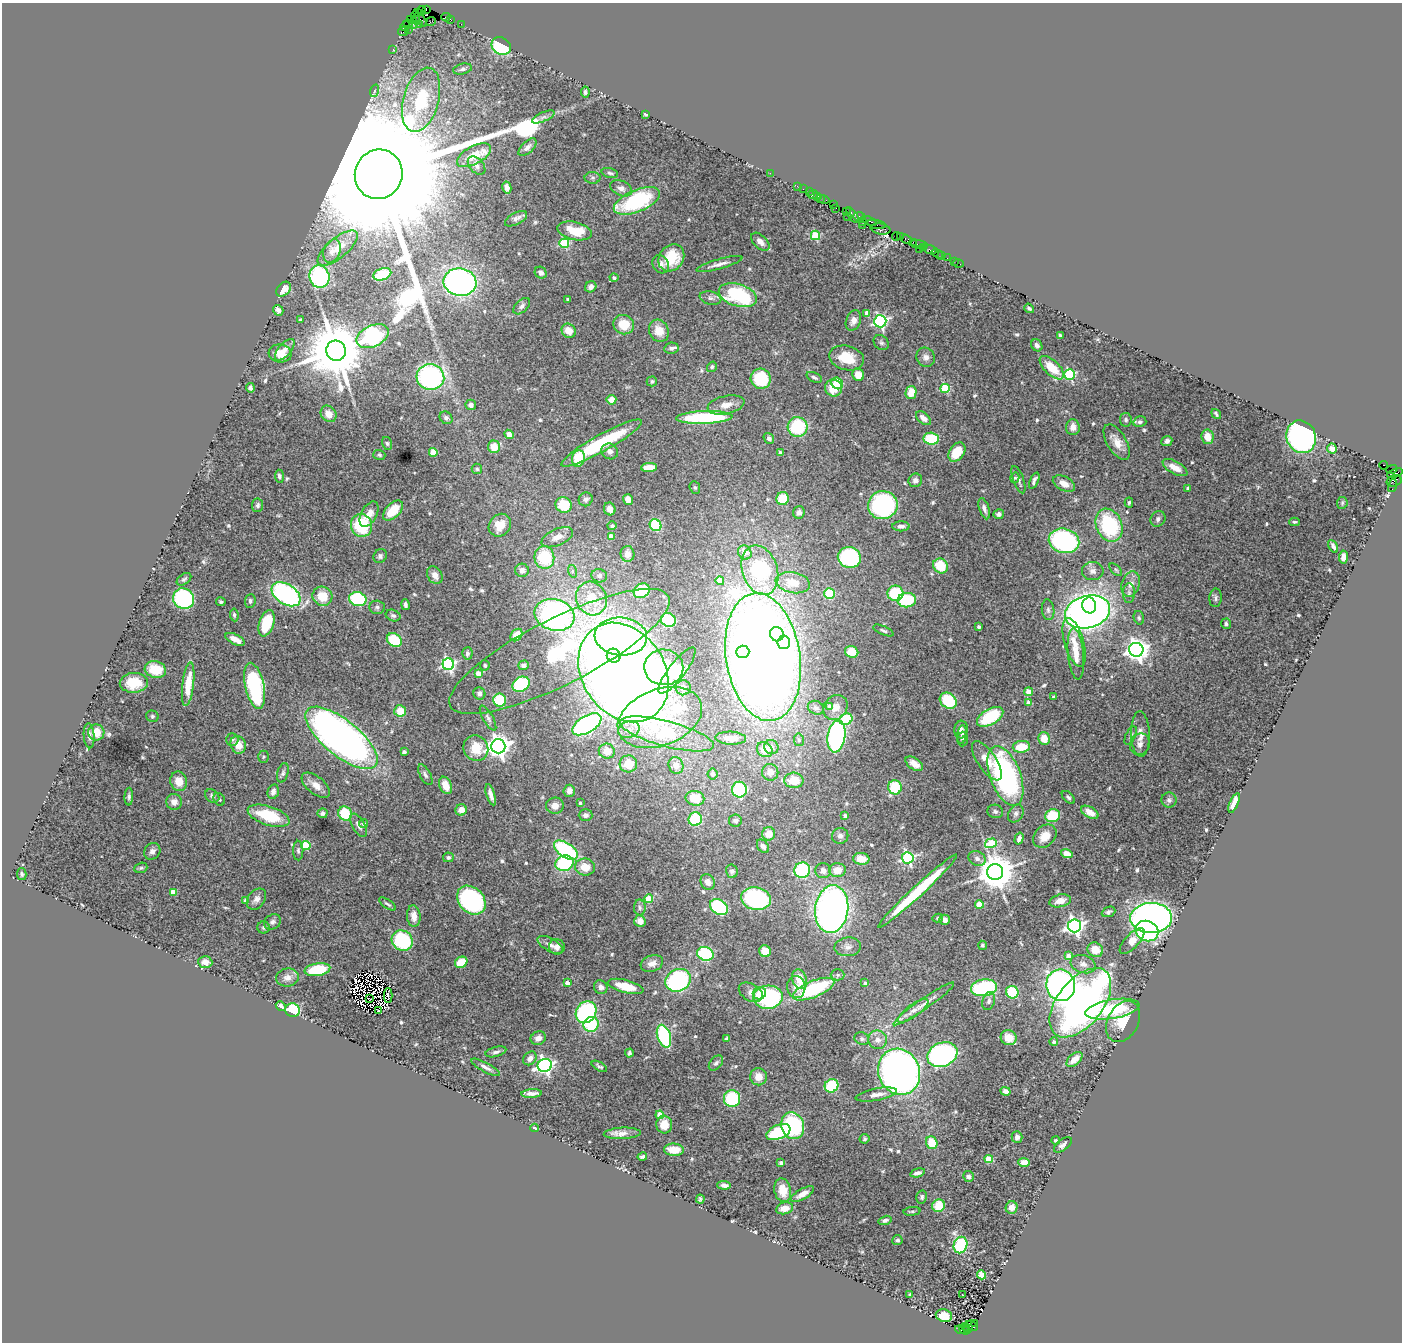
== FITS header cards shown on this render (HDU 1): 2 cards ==
NAXIS1  =                 1400
NAXIS2  =                 1340

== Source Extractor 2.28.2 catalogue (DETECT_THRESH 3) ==
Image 1400 x 1340 px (HDU 1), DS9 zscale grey, 1 PNG px = 1 image px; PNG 1404 x 1344 px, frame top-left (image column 1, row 1340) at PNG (2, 3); each listed source drawn as its Kron ellipse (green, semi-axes under 4 px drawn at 4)
Background 1.44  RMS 0.048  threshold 0.143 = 3 sigma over >= 5 px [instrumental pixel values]
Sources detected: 598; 9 with non-positive FLUX_AUTO (blend fragments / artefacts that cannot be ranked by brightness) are neither listed nor drawn; of the other 589, the 500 brightest by FLUX_AUTO listed and drawn (89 fainter detections omitted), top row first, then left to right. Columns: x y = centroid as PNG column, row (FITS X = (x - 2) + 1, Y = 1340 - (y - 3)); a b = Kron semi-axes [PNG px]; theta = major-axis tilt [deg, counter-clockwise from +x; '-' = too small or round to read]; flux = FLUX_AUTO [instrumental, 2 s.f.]
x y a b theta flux
426 9 4 2 - 86
422 10 4 3 - 24
417 12 4 3 - 110
446 17 4 3 - 270
416 18 6 2 -74 93
421 19 8 3 -53 150
450 19 3 3 - 93
410 20 3 2 - 58
431 22 5 2 - 110
408 24 5 2 - 130
413 24 3 2 - 65
419 24 3 2 - 44
461 24 2 2 - 51
405 26 5 3 - 160
408 29 2 2 - 23
403 31 5 3 - 230
501 46 10 8 -31 220
393 50 3 2 - 74
462 69 9 5 13 11
374 91 6 4 71 5.2
585 92 5 4 - 7.7
421 100 33 17 74 190
645 114 4 3 - 5
543 117 12 4 23 13
527 147 11 5 44 15
474 155 19 9 28 68
477 166 11 6 -48 15
610 173 8 4 -16 7.3
770 173 2 2 - 58
379 174 25 23 65 340000
593 178 8 6 0 8
797 186 2 2 - 44
507 188 6 4 -78 14
621 188 11 7 -25 19
803 189 2 2 - 56
809 192 3 2 - 100
813 194 5 3 - 260
817 196 3 3 - 150
820 198 4 2 - 170
824 200 5 3 - 240
637 201 24 11 23 330
834 204 3 2 - 91
836 208 2 2 - 55
847 212 3 3 - 120
852 215 9 4 -54 540
847 216 2 2 - 72
859 217 6 3 -3 160
516 219 12 6 28 16
862 221 3 2 - 130
869 221 8 3 -23 690
876 224 9 4 -12 130
862 225 2 2 - 57
880 229 10 5 -10 940
575 231 17 9 -13 98
815 235 5 4 - 160
896 236 4 3 - 120
900 236 3 2 - 120
907 239 6 4 -36 270
760 242 11 6 -44 21
913 242 3 2 - 170
564 243 5 5 - 210
919 245 9 4 -8 370
924 247 4 3 - 330
338 248 25 10 39 49
919 249 2 2 - 77
930 250 7 3 -24 150
332 251 12 8 68 20
937 253 6 2 -34 91
942 256 2 2 - 28
671 258 14 12 52 79
947 258 2 2 - 68
954 261 2 2 - 16
958 263 5 3 - 73
661 264 9 8 - 16
719 264 24 5 16 21
541 273 6 5 - 12
382 274 9 6 19 150
319 276 11 10 - 380
614 278 4 4 - 7.7
460 282 16 13 -9 910
591 287 6 5 - 15
283 289 8 6 46 42
738 295 20 11 -17 290
710 298 11 6 -12 11
568 299 3 3 - 5.1
522 306 10 6 44 10
1029 308 5 3 - 7.6
278 310 6 5 - 13
867 313 4 4 - 20
300 320 3 3 - 5.2
853 320 10 7 68 21
880 321 6 6 - 680
624 325 10 9 - 69
569 331 7 6 - 37
659 331 11 9 -63 48
1060 335 4 3 - 5.6
372 336 17 10 25 510
881 343 8 6 -43 7.7
1037 345 6 5 - 12
672 348 7 5 10 13
285 350 13 6 49 21
336 351 10 9 - 28000
280 353 11 9 -5 39
926 357 10 9 - 17
847 358 18 12 -14 81
712 367 5 4 - 5.6
1052 368 15 7 -43 82
1070 374 5 5 - 360
858 375 6 5 - 43
430 377 14 13 - 570
814 377 8 4 -24 7.7
761 379 10 10 - 160
652 381 5 5 - 6
837 383 6 5 - 100
250 388 5 4 - 7.5
833 388 9 8 - 68
945 388 4 4 - 160
911 392 6 5 - 52
611 400 5 4 - 31
471 405 5 5 - 11
726 405 19 9 12 33
328 414 9 7 -50 31
1216 414 5 3 - 5.5
704 417 28 6 2 310
446 418 7 5 -44 8.7
923 418 8 5 -39 19
1126 420 7 5 -82 7.4
1140 422 6 5 - 7.6
798 427 10 10 - 190
1073 427 8 7 - 26
509 434 5 4 - 23
1207 437 7 6 - 41
1301 437 16 14 -68 1200
769 438 6 4 -52 10
931 439 8 6 -3 150
1167 441 5 5 - 13
1117 442 20 9 -59 43
387 443 6 5 - 5.8
602 443 46 8 29 250
494 447 6 6 - 52
1332 448 5 5 - 16
610 451 8 7 - 16
433 452 4 4 - 72
957 452 10 7 55 76
780 453 4 4 - 7.8
379 455 6 5 - 5.5
578 458 8 6 78 100
1384 465 4 3 - 970
649 467 8 4 4 57
1175 468 14 6 -29 35
477 469 5 5 - 4.9
1392 469 5 3 - 110
1395 473 8 3 18 360
279 476 6 4 -81 9
1015 478 5 4 - 5.1
915 480 7 6 - 12
1018 480 14 5 -69 13
1034 481 9 4 66 10
1394 481 7 5 16 800
1064 484 12 7 -28 33
1392 485 6 4 73 310
695 487 6 5 - 5.3
1188 488 4 3 - 5.3
586 499 7 6 - 10
628 499 5 5 - 23
783 499 6 6 - 89
1129 502 5 4 - 5.4
1342 503 6 5 - 5
258 505 7 5 85 7.9
564 505 8 7 - 110
883 505 15 14 - 450
610 509 6 5 - 21
984 509 11 5 -72 14
393 511 12 7 45 80
799 512 6 5 - 14
369 514 14 8 61 29
999 514 5 5 - 9.9
1158 519 8 7 - 9.7
1294 522 5 3 - 5.3
361 525 11 10 - 180
500 525 12 10 48 60
656 525 6 5 - 180
1109 525 17 13 -68 290
612 526 4 4 - 7
901 526 8 5 0 13
611 536 4 4 - 30
557 537 17 8 24 32
1064 541 15 12 -14 490
1333 546 7 3 -62 11
745 552 7 6 - 38
628 554 8 7 - 17
380 556 7 6 - 9.5
544 557 11 10 - 160
849 557 11 10 - 370
1343 557 6 4 85 23
941 566 8 7 - 89
522 570 7 6 - 17
760 570 25 17 -72 330
1116 570 8 4 -46 5.5
572 571 6 4 -72 5.3
1093 571 11 9 4 17
435 575 9 7 -57 25
599 576 8 6 -15 11
184 579 8 5 35 6.3
720 581 4 4 - 54
793 583 17 10 -11 66
1131 584 13 9 72 24
642 591 8 6 37 110
895 593 8 7 - 170
1129 593 10 6 88 9.2
286 594 16 10 -34 640
829 594 5 5 - 100
322 596 10 9 - 65
591 598 17 15 -64 97
1215 598 9 6 87 9.5
184 599 11 10 - 420
358 599 9 7 -14 280
907 600 9 7 7 170
250 601 7 5 85 7.7
221 602 5 4 - 6
405 605 5 3 - 8.2
1089 605 8 7 - 1400
377 607 7 6 - 9.1
1048 610 10 6 -83 9.4
1087 612 23 16 14 1900
234 615 6 4 -83 6
393 615 7 5 -21 8
555 615 20 15 -16 880
1139 618 7 5 -75 6
668 620 8 6 -30 210
267 623 14 7 71 140
1226 624 5 5 - 9
979 627 3 3 - 7.8
883 630 11 4 -23 8
777 634 7 6 - 100
516 635 7 5 48 35
621 636 26 19 -5 1000
235 639 10 5 -27 30
394 640 8 6 -33 130
784 642 7 6 - 160
1074 642 25 9 -74 53
1136 650 7 7 - 2400
559 651 122 33 27 610
743 652 7 6 - 190
852 652 7 6 - 40
467 653 6 5 - 11
1076 654 26 8 -84 60
614 656 7 6 - 300
763 657 64 37 -81 6400
448 664 6 5 - 670
485 665 5 5 - 5.8
524 665 5 5 - 9.2
664 667 20 18 -2 280
155 669 11 8 -15 90
677 671 28 8 53 190
623 672 53 41 -57 5500
478 674 4 4 - 55
134 683 14 10 3 76
188 684 22 5 83 80
521 684 9 7 31 250
255 686 23 9 -78 390
683 688 7 7 - 15
1029 692 4 4 - 53
479 693 6 6 - 11
1054 697 3 3 - 7.8
500 700 6 6 - 150
948 701 9 7 -38 150
1029 703 4 4 - 24
830 707 4 4 - 27
835 707 13 11 50 28
816 708 8 6 -24 9.9
400 711 6 6 - 56
152 716 6 5 - 6.2
660 717 44 28 21 510
990 717 14 8 31 200
488 718 14 5 -60 9.8
846 719 7 5 30 160
587 724 16 8 31 680
629 729 11 8 22 22
961 729 9 6 84 12
96 732 8 8 - 47
667 734 48 12 -15 210
962 734 9 4 83 8.3
1140 734 23 9 -88 32
89 736 12 5 -86 13
836 736 16 9 81 560
1131 736 10 5 64 8.6
341 738 44 18 -39 2200
731 738 15 6 -3 29
1044 738 6 6 - 47
232 739 6 6 - 7.6
962 739 7 5 88 6.4
799 740 6 5 - 6.7
1140 744 11 9 69 18
238 745 9 7 -66 46
498 746 7 7 - 2800
771 747 7 7 - 17
1021 747 8 6 4 78
476 748 13 12 - 73
765 750 8 7 - 52
607 751 8 7 - 41
404 752 4 4 - 14
264 757 6 5 - 5.4
987 761 23 9 -56 51
628 764 9 8 - 60
914 764 10 5 -34 23
676 765 9 7 -70 17
770 772 8 8 - 23
283 773 10 5 75 8.5
712 774 5 5 - 7.2
425 775 11 5 -61 11
1005 776 31 15 -69 700
794 780 9 7 -4 66
179 781 10 8 -75 43
316 785 17 8 -39 31
446 785 9 6 -67 46
895 787 7 6 - 120
739 790 8 7 - 230
569 791 6 5 - 15
273 792 7 5 75 14
491 795 11 4 -73 19
212 796 8 6 -40 9.5
129 797 9 4 89 8.6
1068 797 8 5 -45 7.8
695 798 9 7 -12 60
219 799 7 5 -57 5.9
1169 800 8 7 - 11
174 802 8 8 - 24
580 803 3 3 - 6.4
1234 803 10 4 67 37
555 806 9 8 - 25
461 810 6 5 - 27
995 811 8 6 -12 8.2
1090 812 9 5 -30 32
322 813 5 5 - 7.9
1016 813 10 7 56 12
345 814 7 6 - 100
586 815 7 6 - 9.7
845 815 3 3 - 6
269 816 22 9 -17 150
1053 816 7 6 - 110
695 819 7 6 - 130
735 821 6 6 - 9.7
364 824 4 3 - 5.8
359 825 13 6 -60 17
769 834 6 6 - 36
840 836 8 8 - 13
1045 836 13 10 45 42
1019 839 6 4 74 15
991 843 6 4 16 140
306 845 4 4 - 160
763 846 7 5 -54 12
566 850 13 7 -33 310
152 851 9 7 52 14
298 851 10 5 -89 7.7
1067 853 6 4 -19 29
448 857 5 5 - 6.6
908 858 6 5 - 540
977 858 9 7 -27 14
861 859 8 6 -5 42
564 863 9 7 20 230
585 867 10 8 -9 51
141 868 7 5 21 5
802 870 8 7 - 330
837 870 8 7 - 35
732 871 7 6 - 9.2
823 871 8 7 - 19
995 872 8 8 - 9500
22 874 6 4 -78 6.6
708 882 8 6 -58 18
917 891 53 5 43 230
173 892 4 4 - 51
256 899 11 8 53 18
649 899 4 4 - 110
756 899 15 11 -9 390
471 900 16 12 -47 520
246 901 4 4 - 19
1060 901 11 6 13 23
388 904 10 3 -35 6.6
979 904 4 4 - 78
640 907 8 5 -88 7.4
719 907 10 7 -33 300
832 909 24 16 83 1700
1108 912 7 5 24 8.1
414 916 11 6 -85 32
938 918 5 4 - 5
1151 918 21 15 0 1500
945 920 5 5 - 14
640 921 6 5 - 20
272 922 9 7 32 12
1074 926 6 6 - 1300
264 927 6 6 - 6.7
1147 931 12 10 -26 350
402 941 11 9 -35 260
1132 941 16 7 47 42
550 945 14 6 -29 20
982 945 5 4 - 5.4
557 947 8 7 - 18
848 947 13 9 5 19
1095 950 8 7 - 43
765 951 6 5 - 48
705 954 8 6 -17 260
1068 956 4 4 - 28
205 962 7 5 -3 24
461 962 6 5 - 66
652 963 11 8 19 22
1083 964 13 8 -18 20
317 970 13 6 9 140
838 975 7 5 0 8
287 978 11 9 6 18
799 979 10 7 -70 49
678 980 13 11 27 440
567 983 4 4 - 22
865 983 4 3 - 6.4
1061 985 16 14 -81 980
626 986 18 6 -14 88
601 987 7 6 - 15
796 987 11 9 -85 27
984 988 13 8 10 270
813 989 22 8 22 310
751 992 13 8 -31 19
1012 992 6 6 - 150
759 993 7 6 - 32
388 995 7 2 -89 12
768 997 14 11 3 340
369 999 3 2 - 6.4
989 1001 9 6 71 10
1080 1003 40 22 52 1600
924 1004 37 5 35 32
281 1006 5 4 - 12
1112 1009 27 9 9 240
293 1010 7 7 - 130
379 1011 3 2 - 17
913 1011 18 6 35 24
586 1012 12 9 54 420
1123 1021 22 15 62 80
591 1024 8 7 - 150
664 1036 12 6 -73 310
538 1038 8 6 30 20
1009 1038 8 7 - 52
727 1039 4 3 - 5.9
862 1039 7 6 - 7.7
878 1040 9 9 - 22
1054 1042 4 4 - 9
496 1052 11 5 15 10
629 1053 4 3 - 6.3
942 1055 15 12 22 720
530 1058 8 6 47 16
1074 1059 9 5 42 33
716 1063 9 5 49 8.7
545 1065 7 6 - 1100
599 1066 8 3 -30 6.1
485 1067 16 4 -28 15
899 1072 23 20 -66 1600
758 1077 8 8 - 35
832 1086 7 6 - 170
1006 1091 5 4 - 13
532 1093 10 4 4 18
876 1095 21 6 10 27
732 1099 8 8 - 180
660 1115 4 4 - 73
664 1125 9 8 - 41
793 1126 13 11 -71 290
534 1128 4 3 - 6.4
778 1132 13 7 23 220
622 1133 18 5 3 25
1017 1137 5 5 - 9.6
865 1139 5 5 - 5.6
1056 1141 4 4 - 5.1
932 1143 6 5 - 94
1063 1145 10 5 37 13
674 1150 10 6 -3 53
642 1157 5 3 - 7.3
989 1159 4 4 - 110
1024 1162 5 4 - 25
781 1163 4 4 - 14
918 1173 7 4 14 13
968 1176 5 5 - 10
724 1185 7 4 -4 10
783 1190 12 8 -77 51
802 1194 13 5 28 24
922 1197 6 5 - 6.4
700 1199 4 3 - 5.2
939 1206 6 6 - 73
1012 1207 6 6 - 24
785 1208 9 6 12 33
912 1211 8 4 6 5.7
885 1220 6 4 16 8.4
897 1240 5 5 - 7.1
960 1245 8 6 69 230
982 1275 4 4 - 93
910 1295 4 3 - 4.9
962 1295 3 2 - 5.8
944 1316 8 6 -13 49
974 1323 3 2 - 180
965 1326 3 2 - 92
972 1326 6 3 -37 320
968 1328 3 3 - 250
960 1330 5 3 - 260
965 1330 5 3 - 130
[89 fainter detections neither listed nor drawn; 9 non-positive-flux detections neither listed nor drawn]